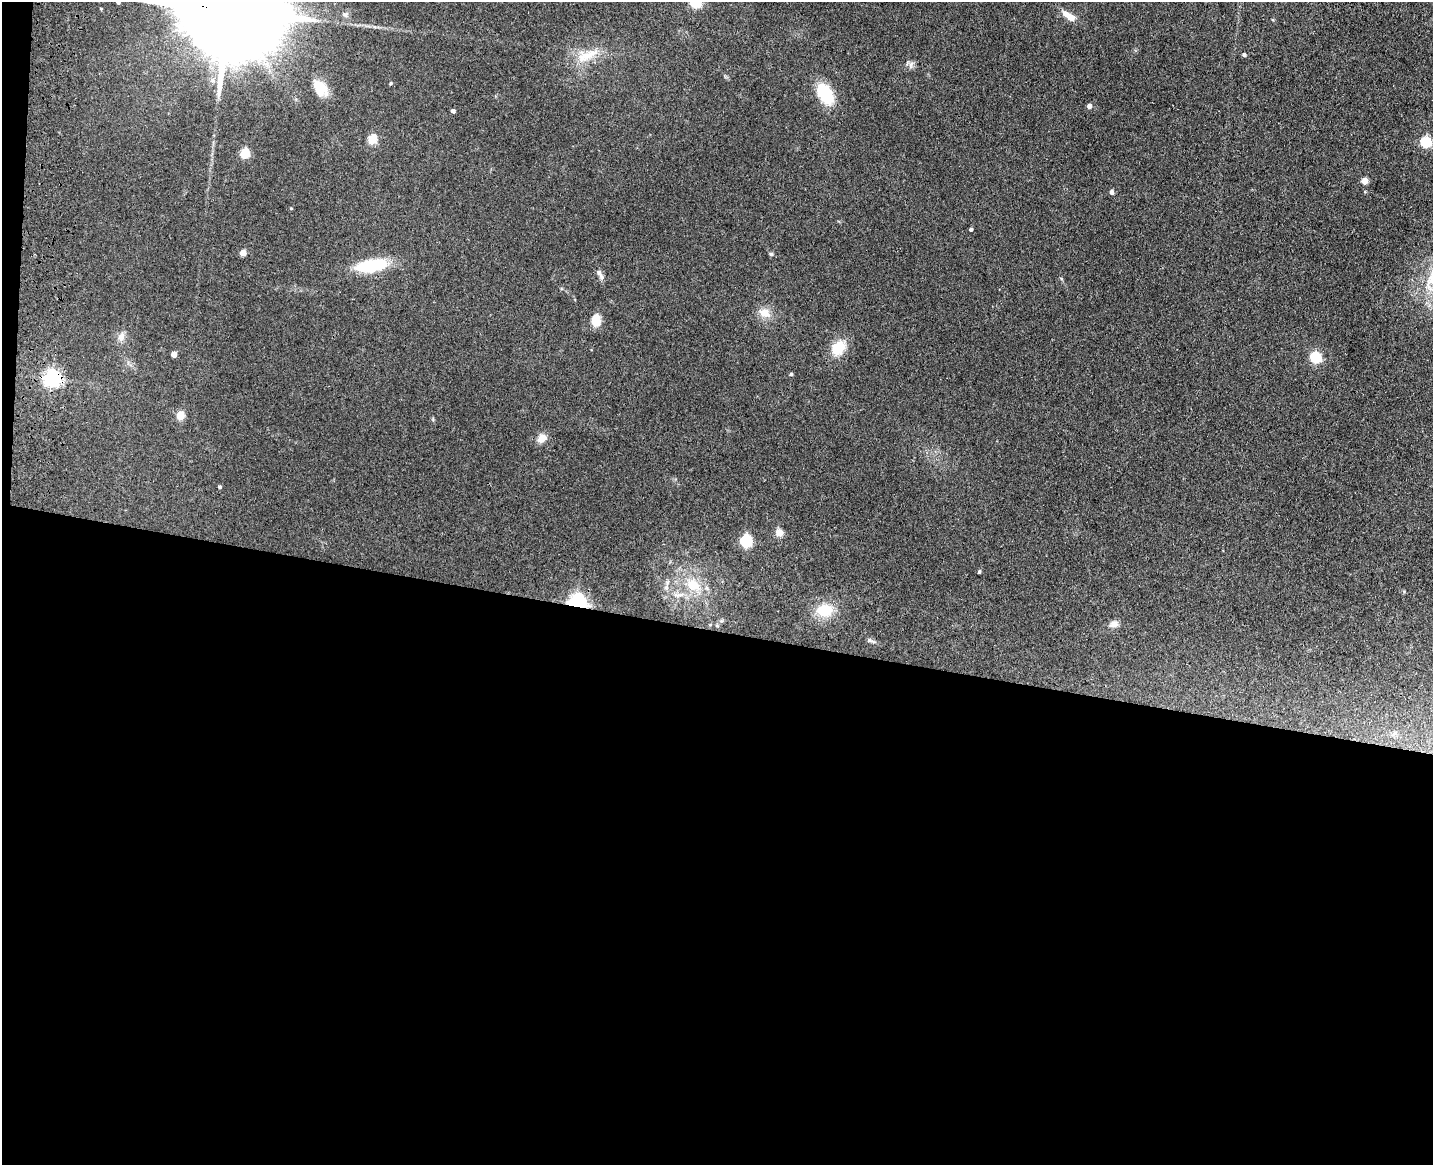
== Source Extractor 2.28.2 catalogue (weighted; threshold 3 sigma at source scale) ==
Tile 10 of 3 x 4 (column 1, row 4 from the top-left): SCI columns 333-1763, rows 18-1180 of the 4844 x 4686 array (HDU 1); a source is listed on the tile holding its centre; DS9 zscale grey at full resolution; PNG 1435 x 1167 px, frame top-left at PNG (2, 2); no overlay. Shown black and unused: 47% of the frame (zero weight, under 3 of 4 exposures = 6% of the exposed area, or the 3 px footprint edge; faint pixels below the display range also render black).
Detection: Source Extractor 2.28.2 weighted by HDU 2 'WHT'; one run over the whole footprint, this tile lists its part. Background 0.0939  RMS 0.0065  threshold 0.0295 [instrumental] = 3 sigma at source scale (4.5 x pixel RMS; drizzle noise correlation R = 1.50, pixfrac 1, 0.05/0.05 arcsec/px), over >= 5 px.
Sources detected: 44; all 44 listed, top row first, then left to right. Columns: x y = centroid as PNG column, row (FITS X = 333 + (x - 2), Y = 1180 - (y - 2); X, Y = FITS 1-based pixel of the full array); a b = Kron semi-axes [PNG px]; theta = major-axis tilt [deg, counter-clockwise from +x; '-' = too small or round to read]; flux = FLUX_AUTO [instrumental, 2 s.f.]
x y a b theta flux
118 2 4 4 - 1.5
695 2 6 5 - 83
101 9 3 3 - 0.5
231 11 42 20 -11 25000
1069 16 19 8 -37 7.5
587 55 36 14 25 16
1244 55 4 4 - 1.4
911 65 11 5 78 2.1
390 83 4 3 - 0.75
319 87 25 14 -41 12
825 94 23 13 -60 29
1089 106 4 4 - 3.5
453 111 4 4 - 2.1
372 140 5 5 - 30
1425 142 5 5 - 54
244 154 5 5 - 36
1364 181 5 4 - 11
1112 192 5 4 - 2.6
971 230 4 3 - 1.4
243 253 5 4 - 9.9
771 254 5 5 - 1
371 265 37 13 9 32
599 273 10 7 -62 2.8
765 313 14 11 -29 8.4
596 320 13 9 87 9.3
121 336 13 8 70 4.2
839 348 18 13 48 16
174 355 4 4 - 6.5
1315 357 6 5 - 58
791 374 5 4 - 0.94
52 379 7 6 - 240
180 416 5 5 - 21
541 438 11 8 44 6.5
219 487 4 4 - 1.1
779 533 7 6 - 7.7
746 541 6 5 - 88
979 572 4 3 - 0.95
693 585 19 15 -27 15
666 588 7 6 - 1.9
677 595 9 6 -22 2.6
577 603 6 6 - 300
825 610 18 14 8 17
1114 624 11 8 19 3.7
870 641 12 5 -21 1.9
Overlapping masked pixels (flux is a lower limit): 3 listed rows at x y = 231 11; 52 379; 577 603
Isophote crosses this tile's border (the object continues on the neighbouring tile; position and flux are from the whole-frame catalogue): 3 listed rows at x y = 118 2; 695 2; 231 11